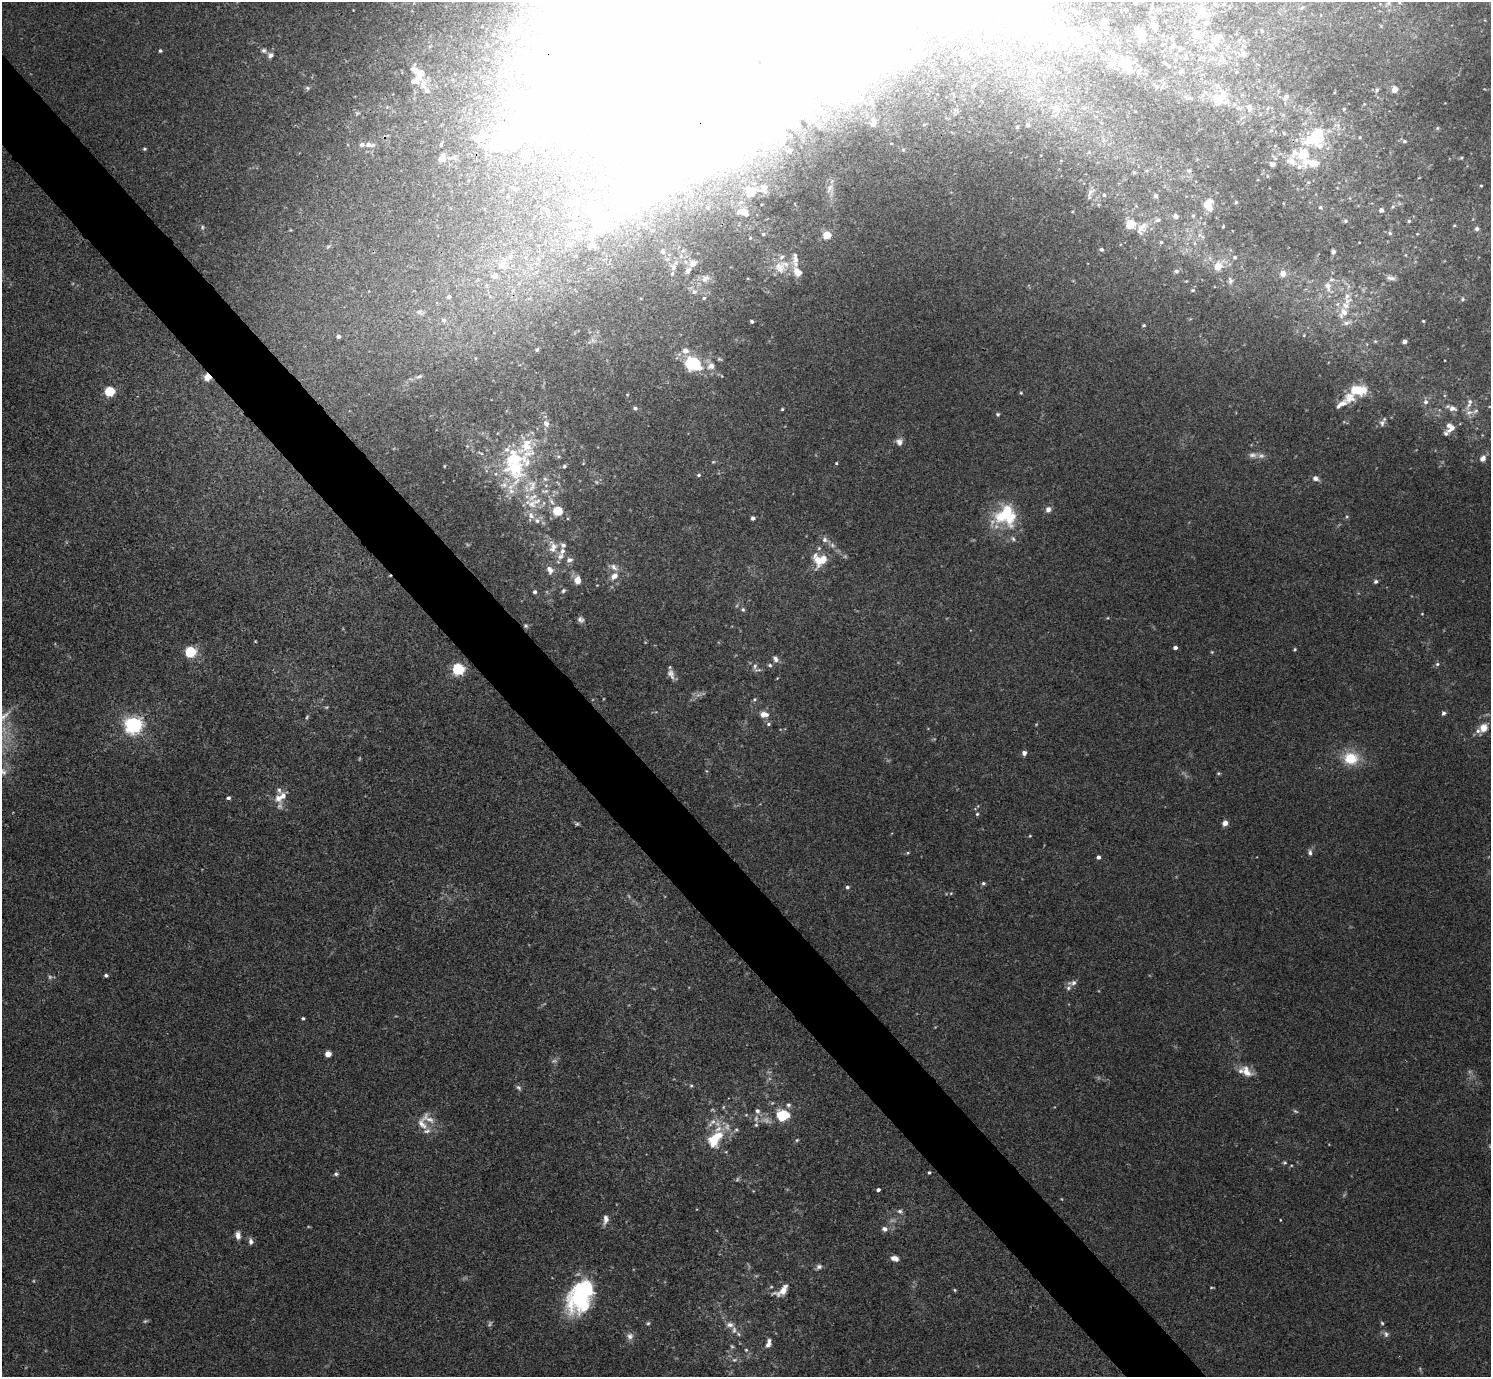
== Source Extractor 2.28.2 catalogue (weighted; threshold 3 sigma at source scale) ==
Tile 11 of 4 x 4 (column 3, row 3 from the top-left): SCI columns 2984-4472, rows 1676-3050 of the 5963 x 5961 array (HDU 1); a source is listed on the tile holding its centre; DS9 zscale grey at full resolution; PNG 1493 x 1379 px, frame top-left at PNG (2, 2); no overlay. Shown black and unused: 5% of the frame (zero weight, under 3 of 4 exposures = <1% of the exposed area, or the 3 px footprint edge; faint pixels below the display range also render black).
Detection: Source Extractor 2.28.2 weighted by HDU 2 'WHT'; one run over the whole footprint, this tile lists its part. Background 0.0451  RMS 0.0048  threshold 0.0217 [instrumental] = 3 sigma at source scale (4.5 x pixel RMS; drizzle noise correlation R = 1.50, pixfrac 1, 0.05/0.05 arcsec/px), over >= 5 px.
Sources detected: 438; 22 too faint to see at this stretch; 72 inside a brighter object's white glare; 1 cosmic-ray / hot-pixel residue — not listed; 71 inside a brighter listed object's ellipse — not listed separately; the other 272 listed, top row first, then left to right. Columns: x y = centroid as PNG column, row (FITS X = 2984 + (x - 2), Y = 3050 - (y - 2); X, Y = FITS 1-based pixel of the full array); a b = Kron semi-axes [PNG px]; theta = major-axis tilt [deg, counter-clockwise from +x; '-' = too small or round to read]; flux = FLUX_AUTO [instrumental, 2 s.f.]
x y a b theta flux
1135 3 3 3 - 0.87
1388 3 6 6 - 1
1224 4 4 4 - 0.54
1302 8 6 4 59 0.71
1151 10 5 5 - 0.73
1158 10 6 4 41 0.72
1203 12 13 10 -26 5.5
1104 21 7 4 66 1.1
1030 24 62 47 0 82
1105 26 6 5 - 1
1154 26 8 5 -53 3.5
1140 32 11 8 -35 2.6
1197 36 13 11 36 5.7
1217 38 21 13 53 8.1
1173 46 7 5 65 1.4
1228 47 7 5 46 1.2
1180 48 6 6 - 0.99
264 50 6 6 - 1.2
160 51 4 4 - 0.72
961 53 7 5 -27 1.5
1243 54 8 7 - 3
270 55 8 8 - 1.9
677 56 93 75 0 350
1186 57 7 5 56 1.1
1224 61 8 7 - 2.4
912 62 4 2 - 0.51
1124 62 11 10 - 5.8
1165 63 5 3 - 0.49
1112 64 7 7 - 2.4
1169 66 5 4 - 0.93
1181 71 7 5 61 1
510 77 7 6 - 1.3
423 84 29 15 -63 9.1
307 88 7 5 -22 0.89
1394 89 6 5 - 3.9
1377 90 7 5 64 1.2
1203 95 6 5 - 1.2
1286 97 11 7 56 3
1189 98 7 4 0 0.95
1220 98 21 12 50 12
872 102 10 8 73 2.9
531 103 44 20 20 33
1056 108 8 8 - 4.1
1238 108 9 7 -13 2.1
1249 108 12 8 -72 3.8
1268 108 6 4 70 0.84
357 113 8 3 5 0.71
873 122 17 12 82 7.1
819 124 6 6 - 1.3
1028 125 5 4 - 1
1017 127 4 3 - 0.67
1437 128 5 5 - 0.7
1271 130 6 6 - 1.2
1284 133 6 5 - 0.77
1317 135 40 20 37 32
481 137 17 11 40 6.8
1360 137 4 4 - 0.61
515 138 31 20 70 19
1404 141 6 5 - 0.99
368 144 8 6 8 2.1
441 145 5 3 - 0.65
144 149 4 4 - 0.67
903 150 5 5 - 0.78
790 151 6 5 - 1.1
442 158 7 6 - 3.9
1461 158 5 4 - 0.57
1314 163 20 10 -2 9.2
1272 164 8 7 - 1.4
1189 171 8 5 0 0.92
1134 172 4 4 - 0.61
574 185 6 5 - 0.98
1481 186 3 3 - 0.5
764 188 14 10 87 4.8
830 188 15 9 68 4
748 189 13 8 -12 4.8
1090 193 20 7 67 2.9
1104 195 5 5 - 0.66
508 196 4 4 - 0.47
1156 196 4 4 - 1.4
741 202 7 5 2 1.2
1236 202 4 4 - 0.56
1207 203 14 8 39 4.5
629 204 53 30 29 45
1320 207 6 5 - 0.87
1393 207 6 5 - 0.9
1381 210 6 5 - 1.4
547 211 6 4 -71 0.72
740 212 13 7 -27 4.1
575 215 19 9 79 6.8
1176 216 6 5 - 1.4
1193 216 5 4 - 0.6
1158 220 5 5 - 1.2
1345 221 6 6 - 0.85
1409 221 5 4 - 0.65
1130 224 13 11 26 5.8
1144 225 18 9 -84 3.9
1454 225 4 4 - 0.53
1223 226 2 2 - 0.38
202 227 7 5 88 0.92
1477 229 6 5 - 1.3
1390 233 6 5 - 0.91
763 234 5 4 - 0.79
1417 234 4 3 - 0.4
827 235 5 5 - 15
750 238 4 4 - 0.55
1161 242 4 4 - 0.61
591 245 9 7 51 2.7
1102 249 5 4 - 1.1
663 251 6 6 - 1.3
1333 252 4 4 - 1.5
681 256 7 6 - 1.6
1235 257 5 4 - 0.8
538 259 6 4 -70 0.8
667 259 8 6 13 1.4
693 263 12 10 32 4.1
502 265 14 13 - 6.7
1218 266 7 6 - 7.8
674 267 9 7 81 2.7
780 267 20 17 -74 10
1176 271 7 5 0 1.1
797 272 18 11 -55 6.6
1283 273 6 6 - 3.1
705 278 14 11 20 3.9
1391 278 12 6 -12 1.9
1186 281 4 3 - 0.35
1230 281 10 6 -79 1.5
1328 286 13 7 -78 3.5
1193 290 6 5 - 0.75
694 292 8 8 - 2
449 297 7 6 - 1.5
490 297 6 4 -20 0.73
704 298 5 4 - 0.72
1462 299 6 5 - 0.91
420 312 12 7 -24 2.2
1343 313 20 12 57 8.2
444 320 7 6 - 2
752 321 4 3 - 0.91
1423 321 3 3 - 0.47
1144 325 5 4 - 0.58
1304 335 5 3 - 0.43
339 336 5 5 - 1.4
1375 341 5 5 - 0.65
1405 341 4 4 - 2.2
537 349 4 4 - 0.8
475 358 4 3 - 0.34
693 363 17 13 -24 26
711 366 10 9 - 3.4
419 376 8 4 20 0.95
207 377 7 7 - 4.6
1359 390 18 10 -1 14
109 392 5 5 - 36
1021 393 4 4 - 0.54
1426 402 7 7 - 1.7
1469 403 17 6 73 2.9
1341 404 19 7 32 3.7
635 408 6 5 - 1
1452 408 10 6 -21 2.8
782 409 3 3 - 0.55
1469 412 12 8 9 2.9
998 414 5 5 - 0.78
1383 422 14 6 61 1.9
546 423 8 7 - 2.2
1450 427 11 9 -88 4.8
899 442 9 8 - 2.4
480 453 10 3 -25 0.86
1252 455 11 7 6 2.2
1483 458 8 7 - 2.7
713 462 5 4 - 0.58
836 463 4 3 - 0.52
515 464 59 34 86 53
444 466 3 2 - 0.4
564 466 5 5 - 0.92
699 475 5 4 - 0.78
1315 478 8 6 -25 2.1
596 482 5 3 - 0.47
545 491 13 6 6 2.4
551 501 11 5 -56 2.1
1048 509 8 7 - 2.3
557 511 9 8 - 10
531 515 11 8 -55 3.4
1006 515 28 28 - 28
1347 517 5 3 - 0.54
753 518 4 4 - 1.5
825 540 7 7 - 1.9
832 545 7 6 - 1.5
553 547 17 11 -87 6.2
569 560 8 7 - 2.2
819 561 24 15 -63 9.4
614 567 13 7 -41 2.7
550 570 11 8 -55 3.3
614 576 11 8 36 3.8
577 580 10 8 -90 4.5
1376 581 6 5 - 1.1
563 591 6 5 - 0.98
535 592 4 4 - 1.3
743 610 7 5 -58 0.98
1422 614 4 4 - 0.4
580 619 8 6 -40 1.7
526 626 6 5 - 0.9
1175 648 4 4 - 1.4
1295 649 4 4 - 0.6
190 652 6 5 - 43
1212 652 4 4 - 0.49
775 659 9 7 -62 1.9
1437 664 6 5 - 1
770 665 6 5 - 0.93
755 666 10 6 83 1.7
458 669 6 5 - 67
671 674 14 7 -68 2.7
754 699 6 4 22 0.72
327 707 6 4 10 0.62
1443 713 6 5 - 1.1
764 714 12 8 -7 3.7
307 717 7 4 70 0.78
768 724 6 5 - 0.93
133 725 7 6 - 210
1483 728 11 9 58 5.3
1024 753 6 6 - 1.8
1350 758 14 12 -1 16
1218 773 5 4 - 0.6
228 798 5 4 - 1.2
278 798 12 10 41 4.4
977 814 4 4 - 0.75
1225 823 6 5 - 3.1
577 824 5 5 - 0.77
1030 836 4 3 - 0.44
1310 852 9 6 -89 1.5
907 853 5 3 - 0.53
1098 857 4 4 - 1.7
983 883 5 4 - 0.86
847 887 5 4 - 0.94
951 893 5 4 - 0.58
106 975 5 4 - 1.1
1072 983 13 6 7 2.1
303 1018 4 3 - 0.82
328 1054 5 4 - 7
1246 1071 18 11 -46 6
691 1086 5 4 - 0.69
518 1088 8 6 -44 1.1
788 1105 7 6 - 1.3
757 1111 7 6 - 1.6
746 1115 5 3 - 0.45
782 1115 10 8 3 24
428 1118 25 13 -30 6.4
756 1125 5 5 - 0.74
736 1130 6 5 - 0.89
715 1138 29 14 66 19
797 1140 5 4 - 0.61
726 1152 5 3 - 0.4
1284 1162 5 5 - 0.66
929 1172 3 3 - 0.67
336 1174 6 5 - 0.99
878 1190 4 3 - 1.3
900 1211 7 6 - 1.4
605 1219 13 6 79 2.6
1280 1220 3 2 - 0.32
885 1229 8 7 - 2
238 1235 10 6 -83 2.6
251 1241 9 6 -83 1.8
895 1258 8 6 -16 3.1
819 1267 8 6 26 1.6
1211 1287 5 3 - 0.49
955 1290 4 4 - 0.56
782 1291 21 9 35 5.6
581 1293 39 21 58 51
648 1323 5 5 - 0.74
1382 1323 5 4 - 0.65
730 1325 10 7 1 2.4
1386 1334 9 7 -67 1.6
630 1336 10 10 - 2.5
768 1343 12 6 73 2.6
746 1350 5 5 - 0.8
Overlapping masked pixels (flux is a lower limit): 2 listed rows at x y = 677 56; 207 377
Isophote crosses this tile's border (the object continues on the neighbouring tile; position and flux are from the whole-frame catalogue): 2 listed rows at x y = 1135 3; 677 56